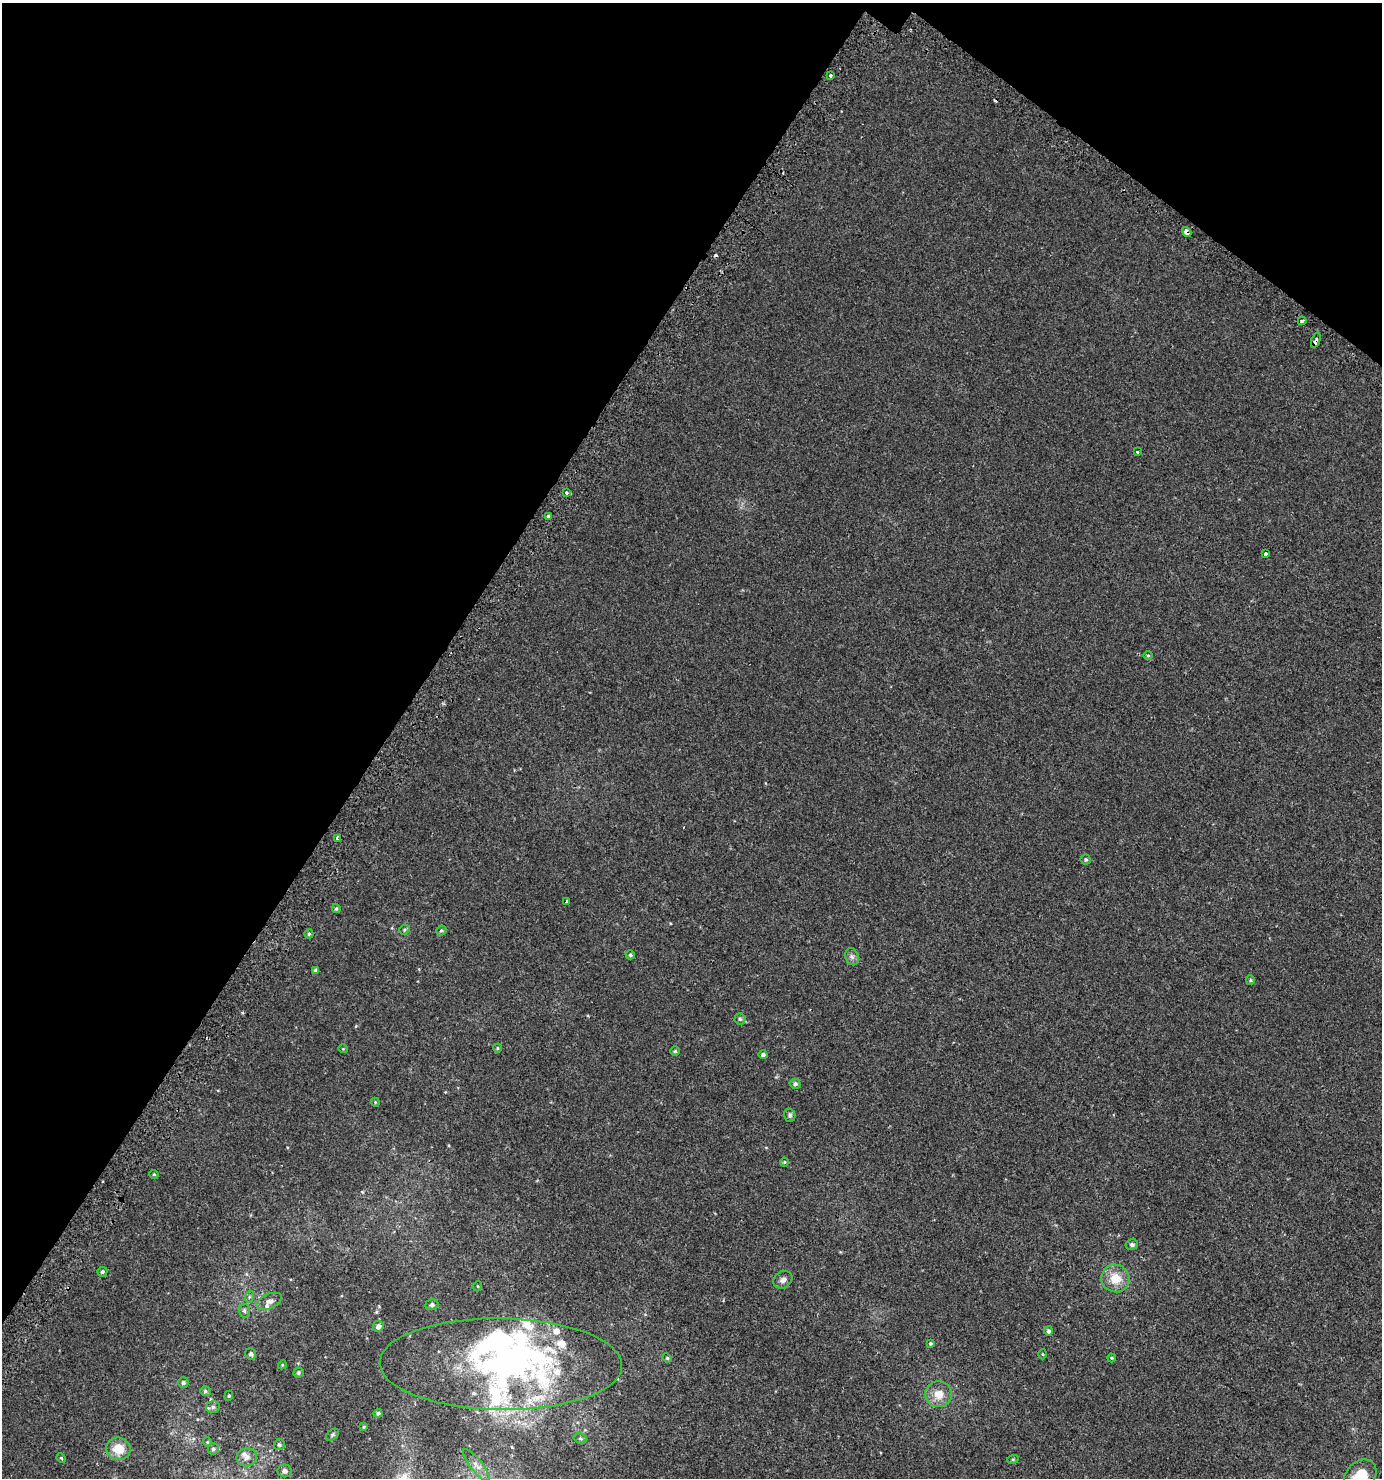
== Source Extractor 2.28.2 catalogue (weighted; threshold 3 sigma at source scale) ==
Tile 2 of 4 x 4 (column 2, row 1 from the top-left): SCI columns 1622-3001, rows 4476-5951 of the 6073 x 6015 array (HDU 1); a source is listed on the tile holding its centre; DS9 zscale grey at full resolution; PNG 1384 x 1480 px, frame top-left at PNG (2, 3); each listed source drawn as its Kron ellipse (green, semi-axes under 4 px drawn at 4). Shown black and unused: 33% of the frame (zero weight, under 2 of 3 exposures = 3% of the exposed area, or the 3 px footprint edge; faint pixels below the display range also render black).
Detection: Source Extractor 2.28.2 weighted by HDU 2 'WHT'; one run over the whole footprint, this tile lists its part. Background 0.00326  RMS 0.0043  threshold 0.0195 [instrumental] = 3 sigma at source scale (4.5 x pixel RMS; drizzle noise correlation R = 1.50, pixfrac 1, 0.0396/0.0396 arcsec/px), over >= 5 px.
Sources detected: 83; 2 inside a brighter object's white glare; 3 cosmic-ray / hot-pixel residue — neither listed nor drawn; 10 inside a brighter listed object's ellipse — not listed separately; the other 68 listed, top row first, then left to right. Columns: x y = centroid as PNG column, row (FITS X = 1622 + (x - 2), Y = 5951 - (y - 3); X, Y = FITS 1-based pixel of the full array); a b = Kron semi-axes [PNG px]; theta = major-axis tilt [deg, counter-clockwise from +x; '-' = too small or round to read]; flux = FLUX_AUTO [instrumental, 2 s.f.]
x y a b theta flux
830 75 3 3 - 0.66
1187 232 5 4 - 6.5
1302 321 4 3 - 4.1
1316 340 8 3 69 2.8
1137 452 3 3 - 0.83
566 493 3 3 - 2
548 516 4 3 - 2.2
1265 554 4 3 - 3.9
1148 655 5 3 - 0.39
337 839 4 3 - 1.8
1086 859 5 5 - 0.61
566 901 3 3 - 1.1
336 909 4 4 - 0.51
405 930 5 5 - 0.59
441 931 5 4 - 0.63
309 934 4 4 - 0.6
630 955 4 4 - 0.66
852 957 9 6 -73 1.2
316 970 4 4 - 0.89
1250 980 5 4 - 0.47
740 1019 5 5 - 0.65
497 1048 4 4 - 0.42
343 1049 5 3 - 0.3
675 1051 5 5 - 0.55
763 1055 4 4 - 0.98
795 1084 5 5 - 0.93
375 1102 4 3 - 0.34
790 1115 7 5 -76 1.1
784 1162 4 4 - 0.47
154 1174 4 4 - 0.44
1132 1245 6 5 - 1
102 1272 5 4 - 0.71
1115 1278 14 13 - 7.2
783 1280 10 8 37 1.7
478 1286 5 3 - 0.31
249 1297 6 4 72 0.62
269 1301 14 7 22 2.1
432 1305 6 5 - 1.1
244 1311 7 5 -87 0.96
378 1326 5 5 - 1.7
1049 1331 5 4 - 0.78
930 1344 4 4 - 0.56
251 1354 6 5 - 1.1
1043 1354 5 3 - 0.33
667 1358 5 4 - 0.45
1112 1358 4 4 - 0.42
501 1364 121 46 -1 130
282 1365 4 3 - 0.38
298 1373 5 4 - 0.69
183 1383 5 5 - 0.89
205 1391 5 5 - 0.65
939 1394 13 13 - 5.3
229 1396 5 4 - 0.53
213 1407 7 5 15 1.2
378 1413 4 4 - 0.82
364 1427 4 3 - 0.39
333 1435 7 4 38 0.65
580 1438 7 5 -17 0.7
207 1442 4 4 - 0.44
279 1445 6 5 - 0.78
118 1449 12 11 - 8.4
213 1449 6 5 - 0.85
247 1457 10 9 - 2.4
61 1458 5 4 - 0.5
1013 1459 6 4 19 0.46
476 1465 19 6 -51 2.6
285 1471 7 6 - 1.6
1360 1476 19 14 49 11
Overlapping masked pixels (flux is a lower limit): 4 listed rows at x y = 1187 232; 1316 340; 337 839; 501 1364
Isophote crosses this tile's border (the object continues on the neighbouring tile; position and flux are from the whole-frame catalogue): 1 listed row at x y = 1360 1476